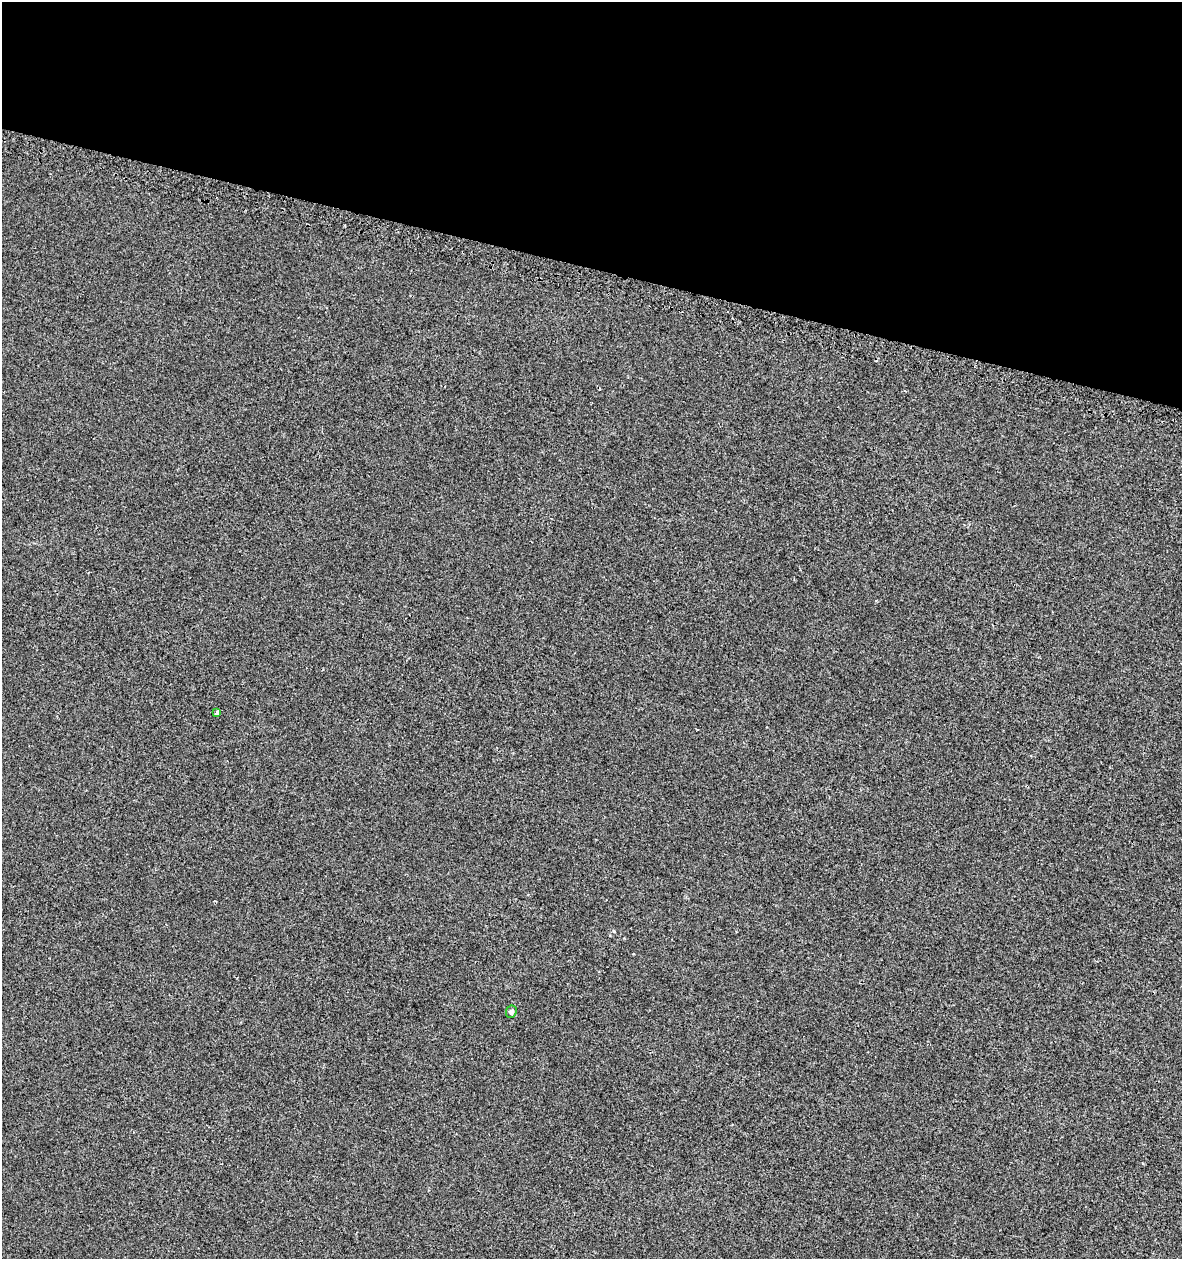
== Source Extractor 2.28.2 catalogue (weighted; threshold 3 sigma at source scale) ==
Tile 2 of 4 x 4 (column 2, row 1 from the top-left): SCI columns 1512-2691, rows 3814-5070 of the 5318 x 5112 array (HDU 1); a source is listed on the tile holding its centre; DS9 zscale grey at full resolution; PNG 1184 x 1261 px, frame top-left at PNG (2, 2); each listed source drawn as its Kron ellipse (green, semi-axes under 4 px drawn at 4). Shown black and unused: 21% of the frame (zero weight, under 2 of 3 exposures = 3% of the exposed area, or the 3 px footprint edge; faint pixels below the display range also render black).
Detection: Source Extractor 2.28.2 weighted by HDU 2 'WHT'; one run over the whole footprint, this tile lists its part. Background 0.00179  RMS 0.0054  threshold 0.0245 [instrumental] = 3 sigma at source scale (4.5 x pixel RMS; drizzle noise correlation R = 1.50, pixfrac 1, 0.0396/0.0396 arcsec/px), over >= 5 px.
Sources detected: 3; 1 cosmic-ray / hot-pixel residue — neither listed nor drawn; the other 2 listed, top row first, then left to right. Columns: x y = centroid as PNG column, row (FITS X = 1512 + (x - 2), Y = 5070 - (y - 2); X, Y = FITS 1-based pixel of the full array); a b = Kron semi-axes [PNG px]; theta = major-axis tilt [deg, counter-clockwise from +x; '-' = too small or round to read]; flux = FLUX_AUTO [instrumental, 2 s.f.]
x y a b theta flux
217 713 3 3 - 1.7
511 1012 6 5 - 1.7